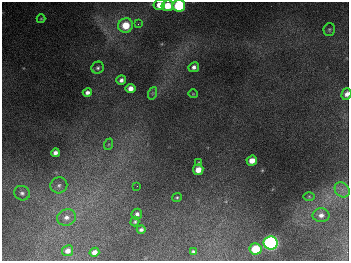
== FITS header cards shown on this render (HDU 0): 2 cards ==
NAXIS1  =                  347
NAXIS2  =                  259

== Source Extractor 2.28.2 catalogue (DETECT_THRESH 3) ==
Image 347 x 259 px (HDU 0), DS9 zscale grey, 1 PNG px = 1 image px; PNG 351 x 263 px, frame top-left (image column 1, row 259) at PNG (2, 2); each listed source drawn as its Kron ellipse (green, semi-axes under 4 px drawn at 4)
Background 678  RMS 49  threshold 148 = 3 sigma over >= 5 px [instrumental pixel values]
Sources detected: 36; all 36 listed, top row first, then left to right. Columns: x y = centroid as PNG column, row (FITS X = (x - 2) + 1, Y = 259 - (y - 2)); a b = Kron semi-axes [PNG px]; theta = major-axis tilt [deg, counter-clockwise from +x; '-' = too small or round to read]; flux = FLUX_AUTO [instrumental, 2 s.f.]
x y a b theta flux
159 5 6 5 - 4.1e+04
167 6 6 5 - 6.6e+04
179 6 6 6 - 2.6e+05
41 19 4 4 - 3.1e+03
138 24 3 3 - 4.3e+03
126 25 7 7 - 8.2e+04
329 29 6 5 - 5.5e+03
194 67 5 5 - 1.2e+04
98 68 6 6 - 8.1e+03
121 80 5 5 - 1.2e+04
130 88 5 4 - 2.3e+04
87 92 5 4 - 1.2e+04
153 93 6 4 71 5.0e+03
193 94 5 3 - 2.5e+03
346 94 6 4 74 1.6e+04
109 144 6 4 70 4.8e+03
55 153 4 4 - 1.5e+04
252 161 5 5 - 3.5e+04
199 163 3 3 - 4.2e+03
198 170 5 5 - 3.9e+04
59 185 8 8 - 1.5e+04
137 186 2 2 - 1.5e+03
342 190 8 6 -47 1.8e+04
22 193 8 7 - 1.1e+04
309 196 6 4 -1 3.7e+03
177 198 5 4 - 4.1e+03
137 214 5 5 - 1.3e+04
321 215 8 7 - 1.7e+04
66 217 9 8 - 2.2e+04
135 222 5 4 - 5.3e+03
141 230 4 3 - 9.3e+03
270 243 7 6 - 1.1e+06
256 249 6 5 - 1.2e+05
68 251 6 5 - 2.0e+04
193 251 4 4 - 6.2e+03
94 252 5 4 - 2.0e+04
At the frame edge (FLAGS 8, measured only in part): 3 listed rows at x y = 159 5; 179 6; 346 94